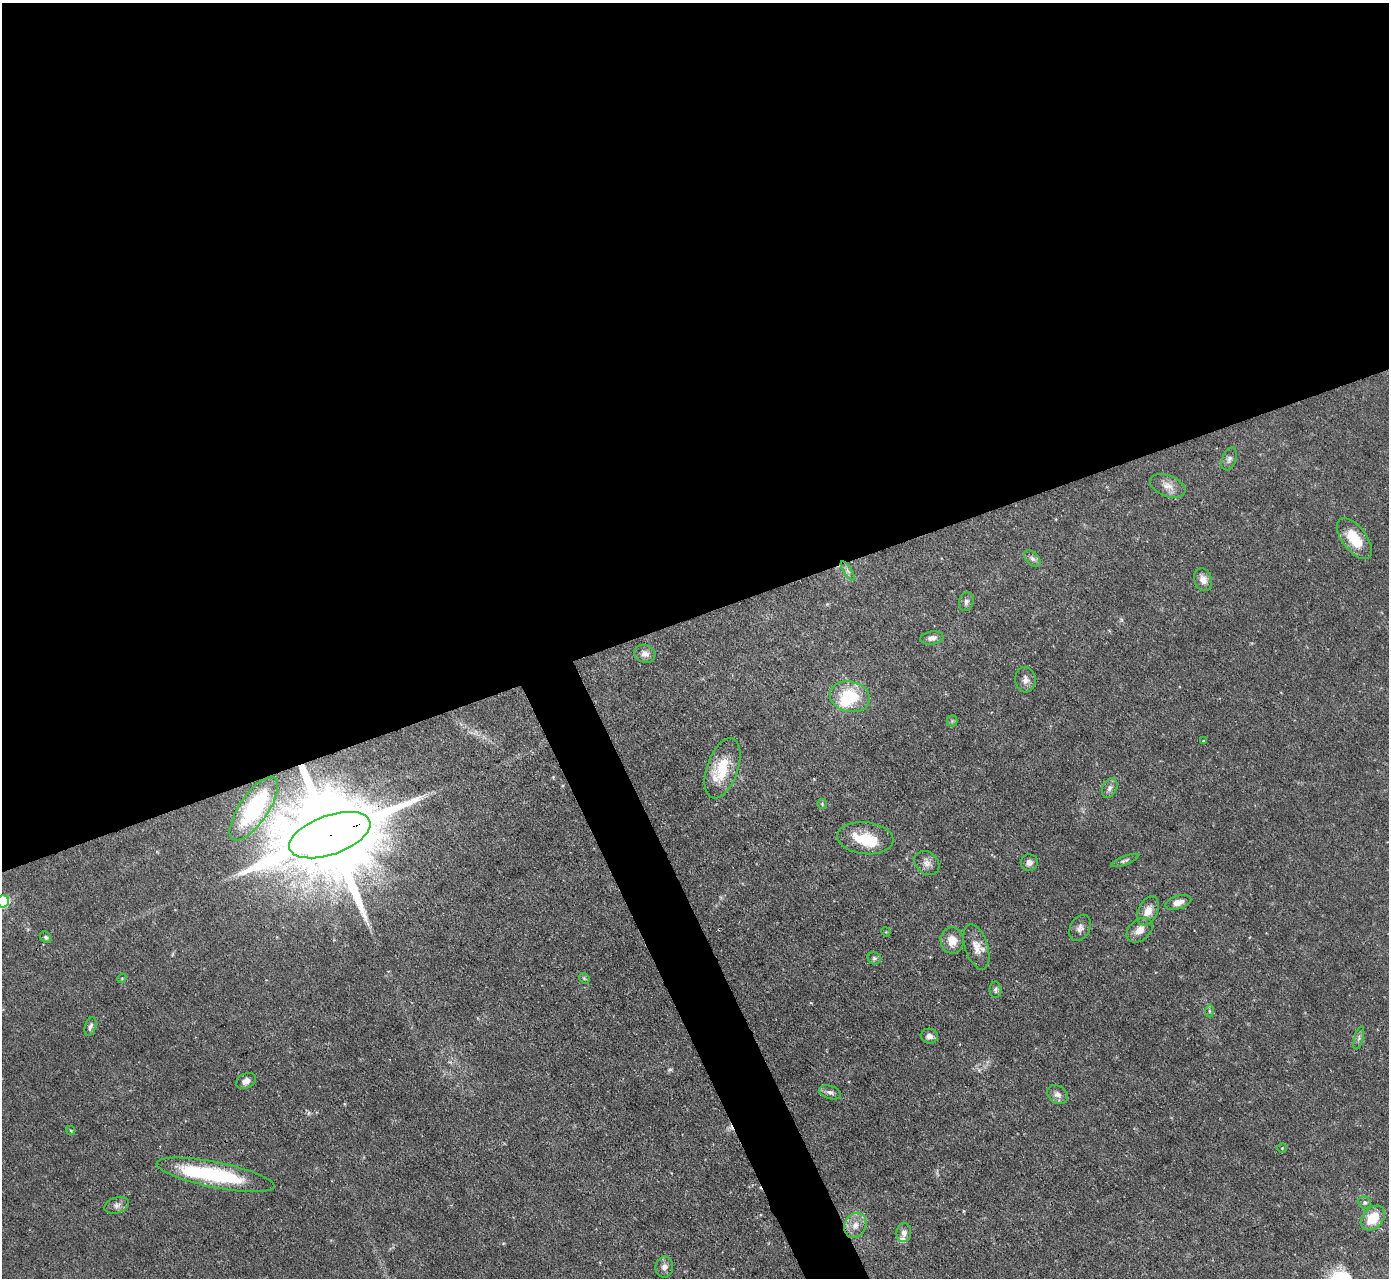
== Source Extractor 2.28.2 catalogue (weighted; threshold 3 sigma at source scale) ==
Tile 2 of 4 x 4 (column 2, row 1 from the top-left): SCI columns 1389-2775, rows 3980-5255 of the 5551 x 5536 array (HDU 1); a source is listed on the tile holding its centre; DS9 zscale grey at full resolution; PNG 1391 x 1280 px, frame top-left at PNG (2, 3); each listed source drawn as its Kron ellipse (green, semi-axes under 4 px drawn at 4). Shown black and unused: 50% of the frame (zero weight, under 3 of 4 exposures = <1% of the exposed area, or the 3 px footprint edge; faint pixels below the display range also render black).
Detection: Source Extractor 2.28.2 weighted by HDU 2 'WHT'; one run over the whole footprint, this tile lists its part. Background 0.0852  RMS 0.0051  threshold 0.0229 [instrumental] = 3 sigma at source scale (4.5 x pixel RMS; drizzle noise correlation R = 1.50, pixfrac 1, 0.05/0.05 arcsec/px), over >= 5 px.
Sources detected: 57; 1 too faint to see at this stretch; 2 inside a brighter object's white glare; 1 cosmic-ray / hot-pixel residue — neither listed nor drawn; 2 inside a brighter listed object's ellipse — not listed separately; the other 51 listed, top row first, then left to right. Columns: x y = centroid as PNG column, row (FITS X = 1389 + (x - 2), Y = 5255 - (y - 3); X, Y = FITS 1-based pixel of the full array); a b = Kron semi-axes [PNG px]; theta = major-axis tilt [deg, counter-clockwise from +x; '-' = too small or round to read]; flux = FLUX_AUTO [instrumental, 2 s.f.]
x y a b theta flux
1229 459 12 7 70 1.9
1168 486 18 10 -22 4.8
1354 539 24 12 -53 14
1032 559 10 6 -45 1.7
848 571 11 4 -57 1.4
1203 580 12 8 -70 3.7
966 602 9 7 74 1.8
932 638 12 6 8 2.4
645 654 11 8 -17 2.6
1025 680 13 10 -86 3.1
850 697 20 15 -13 22
952 721 5 5 - 0.84
1203 741 3 3 - 0.53
722 768 31 15 71 19
1110 788 10 7 65 2
822 804 5 5 - 0.72
254 809 37 14 56 44
330 835 42 19 19 15000
865 838 28 16 -6 18
1125 860 14 4 22 1.4
927 863 14 10 -40 3.5
1029 863 8 8 - 2.7
3 901 6 6 - 42
1178 902 13 6 17 3.5
1148 911 15 9 67 5.6
1080 928 14 9 62 2.7
1140 930 15 10 41 4.9
886 932 5 4 - 0.49
46 937 6 5 - 0.92
952 940 13 11 -77 6.7
976 947 23 11 -72 6.2
874 958 7 6 - 1.1
122 978 5 4 - 0.49
584 978 6 4 -46 0.77
995 990 8 6 -89 1.2
1209 1011 6 4 -89 0.8
90 1026 10 5 71 1.6
929 1036 8 7 - 2.3
1359 1038 12 3 76 1.2
246 1081 10 7 28 2.6
830 1092 11 6 -18 2
1058 1094 11 8 -34 2.7
71 1130 5 4 - 0.54
1282 1148 5 5 - 0.58
216 1175 60 13 -11 48
1365 1203 6 6 - 1.2
117 1205 13 8 18 2.6
1373 1218 14 10 48 13
855 1225 13 10 66 5.1
904 1233 9 7 82 2.7
664 1267 10 9 - 2.6
Overlapping masked pixels (flux is a lower limit): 1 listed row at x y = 330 835
Isophote crosses this tile's border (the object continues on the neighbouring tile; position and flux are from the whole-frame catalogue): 1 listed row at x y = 3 901